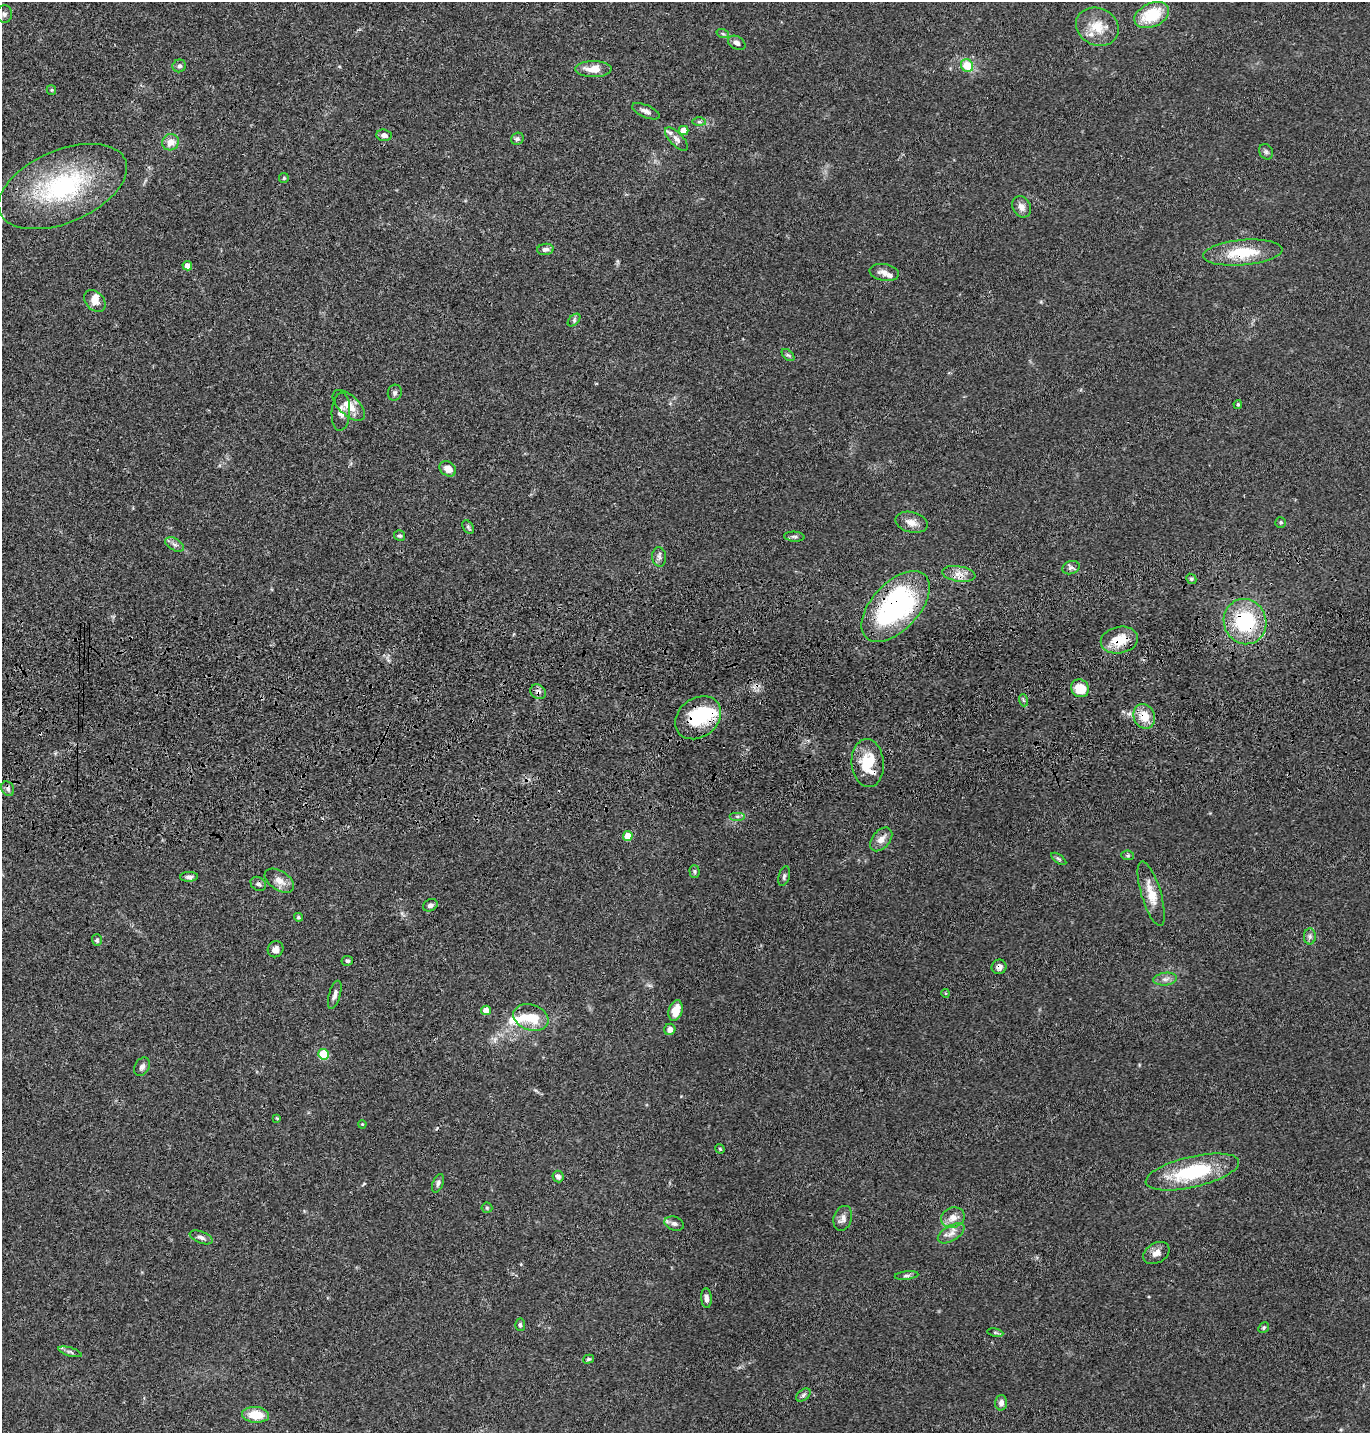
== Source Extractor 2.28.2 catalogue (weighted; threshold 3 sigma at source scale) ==
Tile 5 of 3 x 3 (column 2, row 2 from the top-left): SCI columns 1491-2858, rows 1549-2979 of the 4349 x 4527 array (HDU 1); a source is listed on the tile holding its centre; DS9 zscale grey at full resolution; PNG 1372 x 1435 px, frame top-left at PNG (2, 2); each listed source drawn as its Kron ellipse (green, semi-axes under 4 px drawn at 4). Shown black and unused: <1% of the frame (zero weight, under 3 of 4 exposures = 6% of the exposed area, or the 3 px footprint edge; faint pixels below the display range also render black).
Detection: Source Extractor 2.28.2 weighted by HDU 2 'WHT'; one run over the whole footprint, this tile lists its part. Background 0.0829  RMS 0.0061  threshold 0.0276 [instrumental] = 3 sigma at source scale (4.5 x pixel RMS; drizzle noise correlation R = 1.50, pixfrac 1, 0.05/0.05 arcsec/px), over >= 5 px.
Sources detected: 109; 2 inside a brighter object's white glare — neither listed nor drawn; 5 inside a brighter listed object's ellipse — not listed separately; the other 102 listed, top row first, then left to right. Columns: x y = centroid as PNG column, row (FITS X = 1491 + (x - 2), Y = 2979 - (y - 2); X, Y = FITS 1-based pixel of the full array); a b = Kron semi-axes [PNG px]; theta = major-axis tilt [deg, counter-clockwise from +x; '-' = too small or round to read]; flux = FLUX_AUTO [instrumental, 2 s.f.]
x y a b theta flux
4 14 9 7 85 2
1152 15 18 11 24 23
1097 27 22 18 -26 13
723 34 6 4 -19 0.95
737 43 9 6 -30 2.4
179 66 7 6 - 1.7
967 66 7 6 - 15
593 69 18 8 -1 7.4
51 90 5 4 - 0.73
646 111 15 6 -24 2.9
699 122 7 4 -1 1.2
684 130 5 4 - 9.7
384 135 7 6 - 2.5
517 139 6 6 - 1.3
676 139 15 6 -47 3
170 142 8 8 - 6.2
1266 152 8 6 -57 1.6
284 178 5 5 - 0.72
63 187 68 36 23 83
1021 207 11 9 -60 3.6
545 249 8 5 7 2.2
1243 253 40 12 5 23
187 266 5 4 - 4.4
884 272 14 8 -10 4
95 301 12 9 -46 5.3
574 320 7 4 46 1.2
788 355 7 4 -43 1.1
395 393 8 7 - 1.5
1238 404 4 3 - 0.95
349 405 20 10 -42 9.1
341 412 19 9 87 4.2
448 469 9 7 -36 5.6
911 522 16 10 -14 5.3
1281 522 5 5 - 1
468 527 7 5 -59 1.1
400 536 5 5 - 1.2
794 537 10 5 -4 1.4
175 544 10 6 -31 2.2
659 557 9 7 -82 2.1
1071 568 9 6 19 2.2
959 574 17 7 -9 5.2
1191 579 5 4 - 0.91
896 606 43 23 47 120
1245 622 23 21 -72 44
1119 640 19 13 12 14
1080 688 9 8 - 14
538 692 8 7 - 2.2
1023 700 6 4 -71 0.92
1144 716 13 10 -67 10
698 718 25 19 37 34
868 763 24 16 -84 21
8 789 7 6 - 1.7
737 816 8 4 0 1.3
628 836 5 4 - 11
881 839 14 8 49 4.9
1128 855 6 4 -6 0.95
1059 859 8 4 -35 1.1
694 871 6 5 - 1
784 876 10 5 74 1.4
189 877 9 5 4 2
279 881 16 9 -33 5.2
258 884 8 6 -37 1.9
1151 894 33 10 -73 11
430 905 8 5 27 2.2
298 917 4 3 - 0.82
1310 936 8 6 -89 1.7
97 940 6 5 - 0.96
275 949 8 7 - 3.4
347 961 6 5 - 1.1
999 967 7 7 - 2.6
1165 979 12 6 7 2.8
945 993 4 3 - 0.58
335 995 14 6 74 2.6
486 1010 5 4 - 6.9
675 1011 10 7 74 8.7
531 1017 18 12 -19 15
670 1029 6 5 - 3.5
323 1054 5 5 - 32
142 1067 10 7 61 2.4
277 1118 3 3 - 0.49
362 1124 4 3 - 0.52
720 1149 4 4 - 0.88
1192 1172 48 15 13 46
558 1177 6 5 - 2.3
438 1183 10 5 69 1.8
487 1208 5 5 - 0.87
953 1217 12 10 21 5.5
843 1218 13 9 71 3.4
674 1224 10 7 -17 2.4
951 1233 15 7 31 4.3
201 1237 12 5 -21 2.3
1156 1253 14 10 31 4.4
906 1276 12 4 7 1.5
706 1298 10 5 -86 2.7
520 1325 6 5 - 1.2
1264 1328 6 5 - 0.86
995 1333 8 4 -9 1
70 1352 12 4 -16 1.6
589 1359 5 4 - 0.89
803 1395 8 5 37 1.5
1001 1403 8 6 88 2.8
255 1415 13 8 -5 13
Overlapping masked pixels (flux is a lower limit): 9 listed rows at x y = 1243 253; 896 606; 1245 622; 1119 640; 538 692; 1144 716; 698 718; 868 763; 999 967